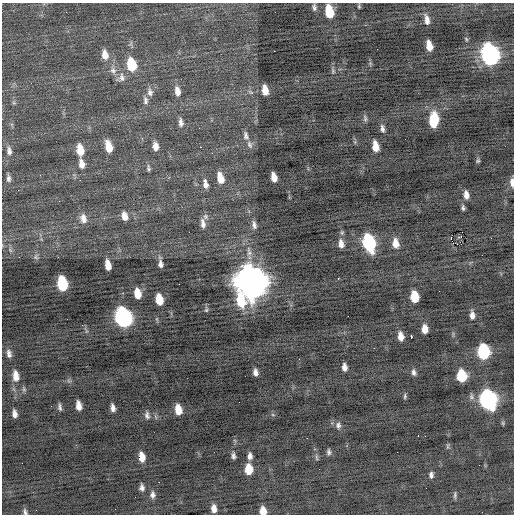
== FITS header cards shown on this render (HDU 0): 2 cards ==
NAXIS1  =                  512 / Axis length
NAXIS2  =                  512 / Axis length

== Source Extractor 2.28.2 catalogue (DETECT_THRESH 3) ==
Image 512 x 512 px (HDU 0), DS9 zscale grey, 1 PNG px = 1 image px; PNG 516 x 516 px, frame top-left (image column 1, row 512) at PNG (2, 3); no overlay
Background -0.28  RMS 0.81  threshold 2.42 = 3 sigma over >= 5 px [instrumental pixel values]
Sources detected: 114; all 114 listed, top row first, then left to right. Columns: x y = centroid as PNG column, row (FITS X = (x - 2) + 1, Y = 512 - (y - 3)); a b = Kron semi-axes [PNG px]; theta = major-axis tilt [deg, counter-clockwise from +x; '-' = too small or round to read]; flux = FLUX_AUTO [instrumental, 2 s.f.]
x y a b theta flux
359 6 6 4 -83 70
314 7 9 6 -86 160
329 12 11 6 -80 1700
427 20 12 5 -79 330
466 39 6 3 -46 58
429 46 9 5 -78 640
377 49 2 2 - 28
274 51 2 2 - 310
105 55 13 8 -79 480
490 55 13 9 -76 18000
131 65 12 8 -79 1900
113 71 10 9 - 310
333 71 9 5 -77 120
121 78 14 10 47 350
265 90 9 5 -80 540
177 91 12 6 -80 400
150 92 12 8 -86 290
145 100 12 6 -82 230
14 103 6 5 - 92
365 118 9 5 -82 120
434 120 13 7 84 1800
181 122 10 5 -86 240
382 129 10 5 -78 180
246 136 11 7 -77 200
249 145 11 6 -63 180
155 146 9 6 -81 360
375 146 9 5 -80 700
108 147 12 7 -77 890
200 147 2 2 - 150
80 150 12 7 -81 850
9 151 12 7 -84 270
478 161 6 5 - 79
82 164 12 7 -78 430
148 168 9 5 -84 120
274 177 8 5 -76 510
8 178 11 5 -86 180
220 178 11 6 -77 720
80 180 2 2 - 80
512 182 10 4 -87 280
205 184 11 5 -78 300
466 195 9 5 -81 330
463 208 7 4 -79 110
124 216 8 5 -78 400
205 217 9 7 -47 170
83 218 12 8 -76 370
203 224 13 6 -82 320
254 225 11 6 -78 250
460 237 4 2 - 37
451 238 3 2 - 180
369 243 12 7 -76 6500
396 243 11 7 -81 510
341 244 11 7 -79 340
461 244 2 2 - 1800
10 250 7 4 -71 100
19 257 2 2 - 220
36 257 8 7 - 140
160 263 9 4 -85 230
108 265 9 5 -79 500
338 278 3 2 - 77
251 282 14 11 -73 100000
62 284 11 7 -81 3000
179 284 2 2 - 190
137 293 10 6 -81 680
414 297 9 6 -84 1400
159 300 9 6 -80 1000
241 301 17 9 -76 1800
206 310 9 5 82 96
472 315 8 5 -87 270
348 316 2 2 - 87
124 317 12 9 -74 14000
425 329 8 5 -87 510
86 331 7 4 -72 98
401 336 8 5 -82 440
411 337 4 2 - 600
484 352 10 7 -88 5300
9 354 11 6 -80 230
299 359 2 2 - 30
344 367 7 5 -85 270
255 372 6 4 -82 230
414 372 8 5 -79 170
16 376 13 7 -85 560
461 376 9 7 -87 2300
69 381 7 4 -18 93
24 389 7 5 -69 110
405 396 7 4 87 91
471 397 9 7 -77 160
488 399 11 9 -81 16000
79 406 9 5 -82 420
60 407 8 4 -80 150
113 408 7 4 -82 250
178 410 9 6 -79 720
14 414 7 4 -79 250
147 415 10 6 -83 190
273 415 5 3 - 57
338 425 9 7 -89 200
418 436 2 2 - 180
307 438 2 2 - 300
447 446 8 4 82 73
329 452 7 4 -87 130
397 452 2 2 - 40
233 456 7 5 -80 160
250 456 9 5 89 230
142 457 9 5 -81 600
316 457 9 4 -85 99
249 469 9 7 -89 1000
431 475 7 5 -88 160
159 482 2 2 - 710
142 487 6 4 -86 190
152 495 8 6 88 200
455 495 9 4 -88 110
214 508 8 5 -86 350
263 511 7 6 - 610
25 512 8 6 -74 140
482 512 2 2 - 28
At the frame edge (FLAGS 8, measured only in part): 3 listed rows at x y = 512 182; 263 511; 25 512